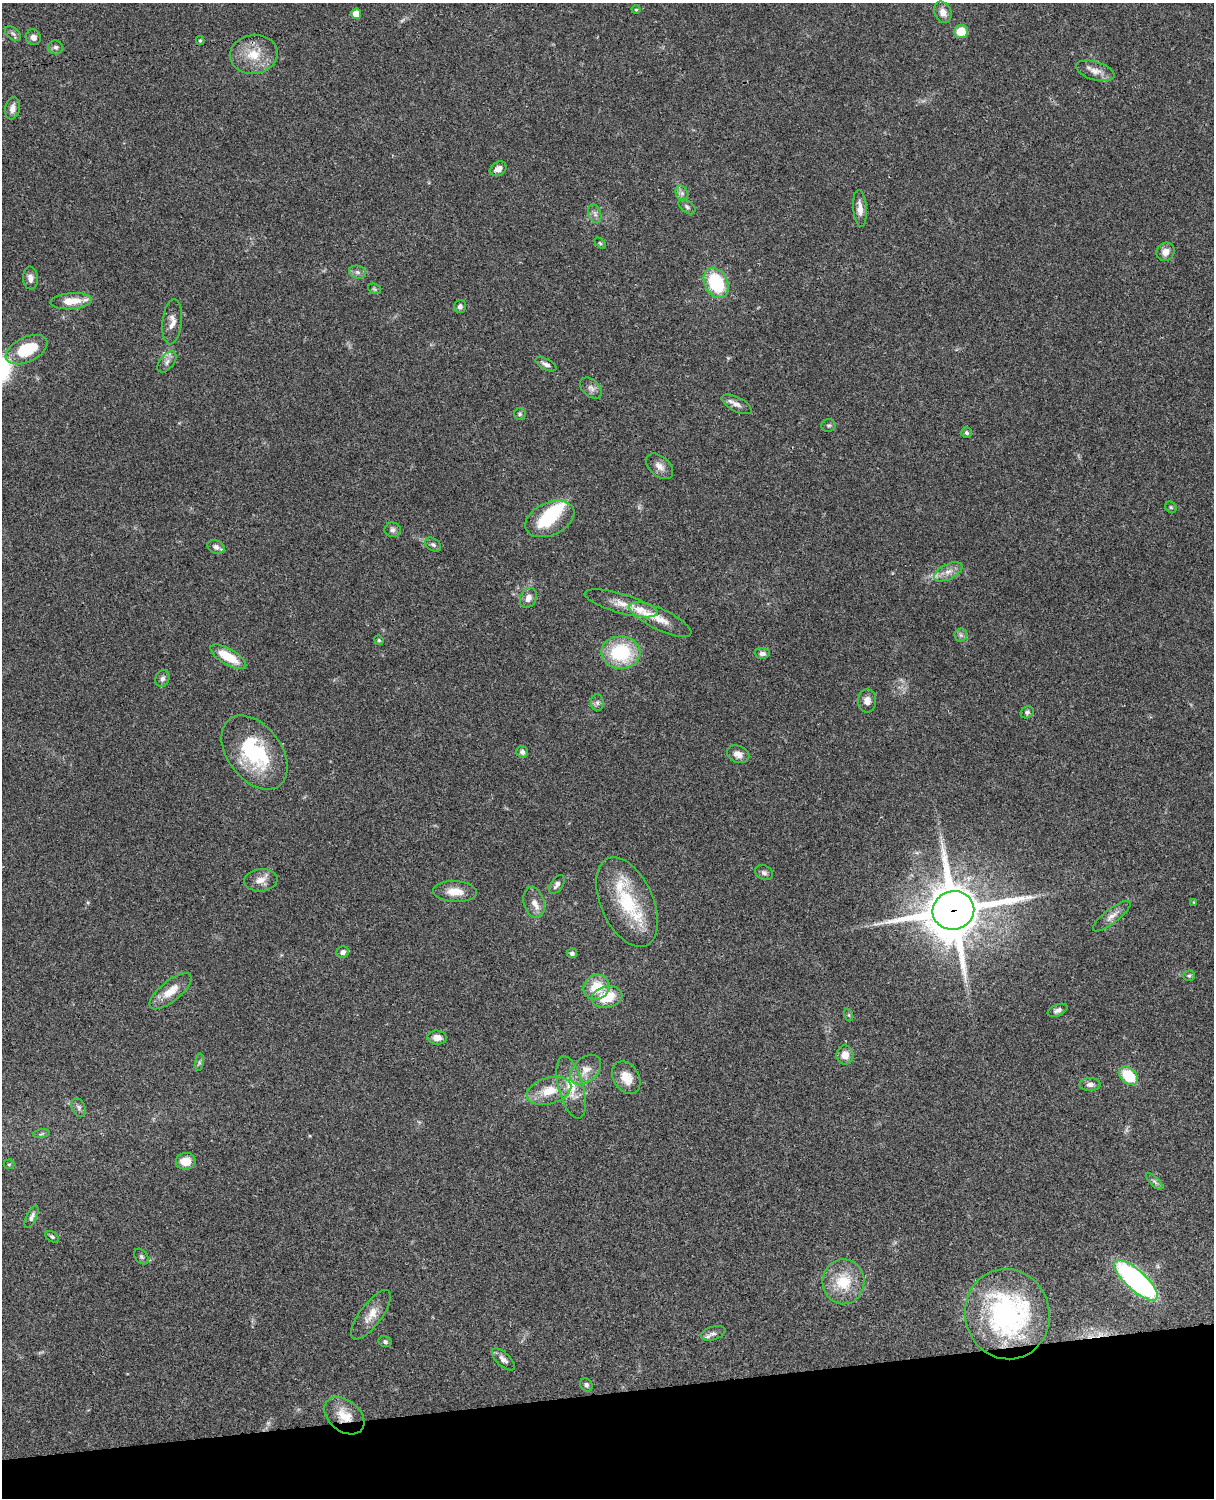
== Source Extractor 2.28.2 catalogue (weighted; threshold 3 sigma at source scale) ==
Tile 10 of 4 x 3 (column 2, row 3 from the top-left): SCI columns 1334-2545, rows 277-1772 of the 5088 x 4927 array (HDU 1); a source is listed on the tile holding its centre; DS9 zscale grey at full resolution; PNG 1216 x 1500 px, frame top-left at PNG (2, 3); each listed source drawn as its Kron ellipse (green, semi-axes under 4 px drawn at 4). Shown black and unused: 7% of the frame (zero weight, under 3 of 4 exposures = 6% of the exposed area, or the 3 px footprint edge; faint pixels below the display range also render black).
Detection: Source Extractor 2.28.2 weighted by HDU 2 'WHT'; one run over the whole footprint, this tile lists its part. Background 0.0766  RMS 0.0058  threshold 0.0261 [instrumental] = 3 sigma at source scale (4.5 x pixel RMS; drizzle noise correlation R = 1.50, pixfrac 1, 0.05/0.05 arcsec/px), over >= 5 px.
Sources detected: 106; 2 too faint to see at this stretch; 1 inside a brighter object's white glare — neither listed nor drawn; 5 inside a brighter listed object's ellipse — not listed separately; the other 98 listed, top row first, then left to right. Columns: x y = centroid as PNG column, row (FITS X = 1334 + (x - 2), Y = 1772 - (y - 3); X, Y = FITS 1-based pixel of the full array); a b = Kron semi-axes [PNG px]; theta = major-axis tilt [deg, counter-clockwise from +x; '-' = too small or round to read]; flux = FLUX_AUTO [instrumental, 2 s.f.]
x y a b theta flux
636 10 4 4 - 0.71
943 12 11 8 -67 4.6
356 14 5 5 - 8.3
961 31 7 6 - 11
13 34 9 5 -40 1.6
33 37 8 7 - 3.1
200 40 4 4 - 0.93
56 47 7 6 - 1.6
254 54 24 19 8 15
1095 71 20 9 -16 5.3
13 108 11 7 79 3.5
498 169 9 6 32 3.7
682 193 8 6 -69 1.8
687 207 10 6 -38 1.4
860 209 18 7 -86 4.6
595 214 10 6 -71 2
600 243 6 4 -45 0.73
1165 252 9 8 - 4.2
357 272 8 6 -15 2.1
30 278 11 7 -85 3.1
716 283 16 11 -62 33
374 289 7 5 -22 0.86
71 301 20 8 4 9
460 306 6 5 - 1.6
172 322 23 9 84 4.9
27 350 22 12 25 24
167 362 12 7 51 2.7
546 364 11 5 -28 2.3
591 388 12 8 -42 3
737 404 16 7 -27 3.4
520 414 6 6 - 1
829 426 7 6 - 1.1
967 433 5 5 - 1.2
659 466 16 10 -41 4.4
1171 507 6 5 - 0.89
550 519 26 16 24 27
393 530 8 7 - 1.9
433 545 9 6 -36 1.4
216 547 9 6 -22 2.3
948 572 15 7 27 4.5
528 598 10 8 63 4.1
621 603 38 9 -16 8.5
660 619 34 10 -25 9.1
961 635 6 6 - 1.4
379 640 5 4 - 0.6
621 652 19 16 -1 37
762 653 7 5 -1 1.9
228 657 20 8 -30 15
162 678 8 7 - 2.1
867 701 11 9 89 4.2
597 703 8 6 -89 1.7
1027 712 7 5 31 1.3
255 752 42 27 -53 49
522 752 6 5 - 1.9
738 754 11 8 -23 3.5
764 873 9 7 -24 1.7
261 880 17 11 6 5.2
557 885 10 6 55 2.3
455 892 22 10 -3 8.7
627 902 48 26 -66 37
1194 902 4 4 - 0.51
534 903 16 10 -75 5
953 910 21 19 15 3300
1112 916 23 7 38 4.4
343 952 6 5 - 2.3
572 953 5 5 - 1.3
1189 976 6 5 - 0.9
596 987 13 12 - 14
171 991 25 10 39 9.9
607 997 15 10 12 15
1058 1010 10 5 23 2.3
849 1015 6 4 -72 0.78
437 1037 9 7 -6 4.3
845 1055 9 8 - 5
199 1062 9 4 82 1.2
586 1070 18 12 42 7.1
1128 1076 10 7 -42 22
626 1078 17 12 -57 8.6
1090 1084 10 6 0 2.3
571 1087 32 12 -75 14
549 1091 23 13 16 13
79 1108 10 6 -67 1.7
42 1134 8 4 10 1
186 1161 10 8 9 8
9 1164 5 5 - 0.73
1154 1181 11 4 -45 1.6
32 1217 12 5 64 2.1
52 1237 7 5 -32 1.1
141 1257 9 6 -50 1.3
1136 1280 28 10 -42 140
843 1282 22 21 - 20
1007 1314 45 42 -75 100
371 1315 29 11 54 7.7
713 1333 12 6 17 2.5
385 1342 6 5 - 1.3
503 1359 14 6 -43 3
586 1385 7 5 -50 1.5
344 1416 22 15 -40 12
Overlapping masked pixels (flux is a lower limit): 3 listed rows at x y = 953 910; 1007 1314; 344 1416